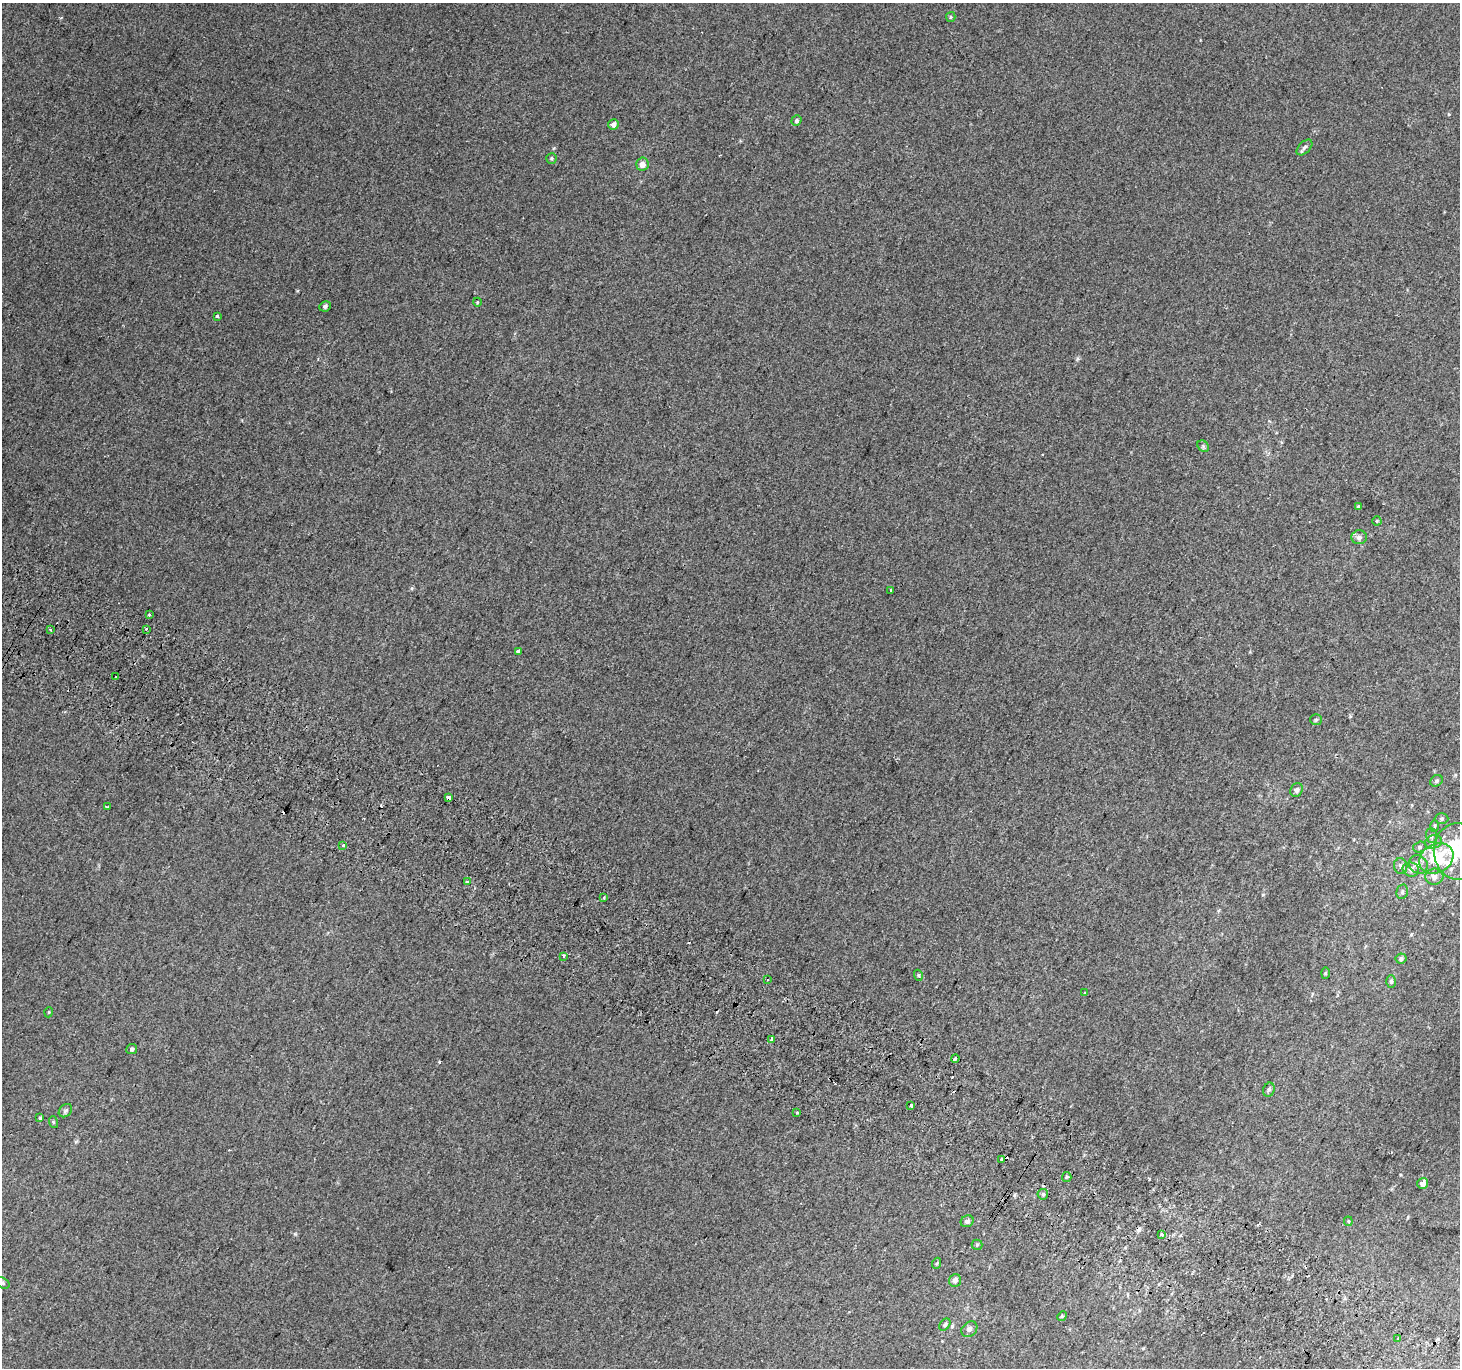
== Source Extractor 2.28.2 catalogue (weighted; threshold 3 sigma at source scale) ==
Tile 6 of 4 x 4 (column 2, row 2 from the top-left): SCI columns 1490-2947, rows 3030-4395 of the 5886 x 5993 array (HDU 1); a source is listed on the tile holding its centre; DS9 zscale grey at full resolution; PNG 1462 x 1370 px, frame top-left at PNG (2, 3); each listed source drawn as its Kron ellipse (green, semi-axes under 4 px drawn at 4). Shown black and unused: <1% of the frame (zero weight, under 2 of 3 exposures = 2% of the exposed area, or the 3 px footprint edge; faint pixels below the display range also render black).
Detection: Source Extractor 2.28.2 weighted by HDU 2 'WHT'; one run over the whole footprint, this tile lists its part. Background 0.00674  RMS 0.007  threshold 0.0315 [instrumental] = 3 sigma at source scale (4.5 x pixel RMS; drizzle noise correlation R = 1.50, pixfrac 1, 0.0396/0.0396 arcsec/px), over >= 5 px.
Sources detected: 85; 1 inside a brighter object's white glare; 11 cosmic-ray / hot-pixel residue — neither listed nor drawn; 2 inside a brighter listed object's ellipse — not listed separately; the other 71 listed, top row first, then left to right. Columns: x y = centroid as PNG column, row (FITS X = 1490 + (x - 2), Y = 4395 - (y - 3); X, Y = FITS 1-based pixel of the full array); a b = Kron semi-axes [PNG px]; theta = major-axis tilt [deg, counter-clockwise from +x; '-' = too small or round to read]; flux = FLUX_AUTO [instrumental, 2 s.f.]
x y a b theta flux
951 17 5 4 - 0.9
796 121 5 5 - 1.2
613 124 5 5 - 3.1
1304 147 10 5 45 1.8
551 158 5 5 - 1
642 164 6 6 - 4.3
477 302 4 3 - 0.51
325 306 6 5 - 1.5
218 316 3 3 - 6.6
1203 446 6 5 - 1.3
1358 506 3 3 - 2.7
1377 521 4 4 - 0.67
1359 537 7 7 - 2.5
891 590 3 3 - 1.6
149 615 3 3 - 4.6
146 629 3 3 - 1.4
50 630 3 2 - 1.2
518 651 4 3 - 3.8
115 677 3 2 - 1.2
1316 720 6 5 - 0.99
1436 781 6 5 - 1.3
1296 790 7 6 - 2
449 798 4 4 - 7.6
108 807 3 2 - 0.96
1441 819 7 5 0 1.2
1435 826 5 3 - 0.81
1431 836 7 5 -88 1.5
1433 842 9 6 14 2.5
343 845 4 4 - 1.3
1420 847 7 5 15 1.5
1458 851 28 24 -86 26
1436 858 18 14 29 31
1418 864 10 8 -43 4
1401 866 8 7 - 2.1
1411 869 8 7 - 2.6
1434 877 9 8 - 3.9
467 882 3 3 - 12
1402 892 7 5 78 1.6
604 898 3 3 - 1.7
563 957 3 3 - 2.5
1401 959 5 5 - 1.6
1325 973 6 4 88 0.79
918 975 5 3 - 0.84
768 979 2 2 - 0.9
1391 981 6 5 - 1.4
1084 992 3 3 - 2.2
49 1012 5 3 - 0.55
772 1039 4 3 - 2.6
132 1049 5 5 - 1.7
955 1058 4 3 - 14
1269 1090 7 5 69 1.4
911 1105 3 3 - 1.2
65 1111 7 5 44 1.5
797 1113 3 3 - 1.6
40 1118 4 4 - 0.79
53 1122 6 3 -72 0.77
1002 1159 4 4 - 1.2
1067 1177 5 4 - 1
1423 1183 5 5 - 3.8
1043 1194 5 5 - 1.2
967 1221 6 5 - 2.1
1348 1221 4 4 - 0.69
1162 1234 3 3 - 2.8
977 1245 5 5 - 0.77
937 1263 5 3 - 0.89
955 1280 6 5 - 2.7
3 1283 7 5 -28 1.3
1062 1316 5 4 - 0.77
945 1325 7 4 51 1.3
969 1329 9 7 40 2.3
1398 1338 3 2 - 0.61
Overlapping masked pixels (flux is a lower limit): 1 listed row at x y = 449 798
Isophote crosses this tile's border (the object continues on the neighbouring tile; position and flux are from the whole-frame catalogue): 2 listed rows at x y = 1458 851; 3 1283
Unlisted compact peaks at least as high as the median listed source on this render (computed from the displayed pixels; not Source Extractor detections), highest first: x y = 439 1062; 554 148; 295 1234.